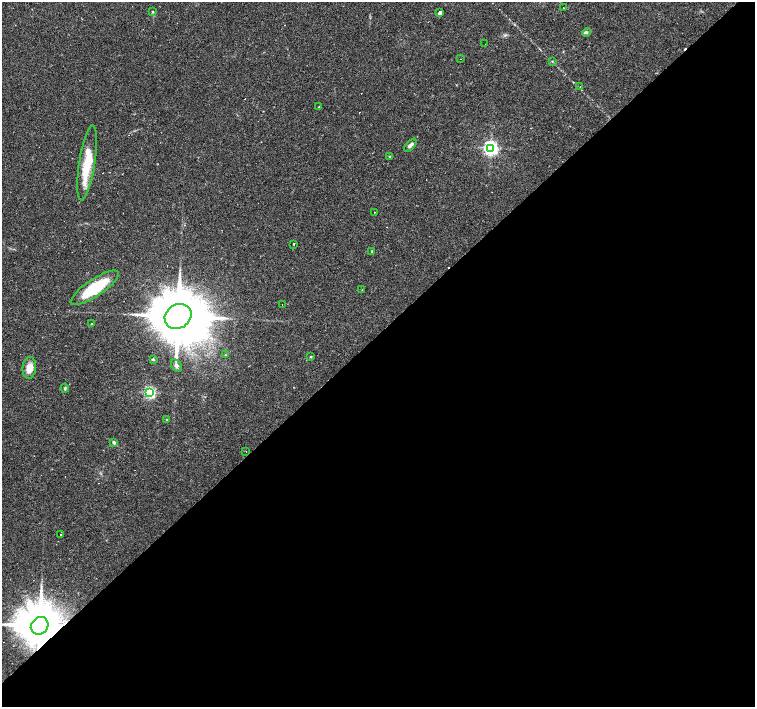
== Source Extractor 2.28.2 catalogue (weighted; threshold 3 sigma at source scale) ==
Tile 15 of 4 x 4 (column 3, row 4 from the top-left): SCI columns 3011-4515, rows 152-1561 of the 6021 x 6006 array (HDU 1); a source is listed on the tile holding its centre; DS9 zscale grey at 2 x 2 block average (1 PNG px = mean of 2 x 2 image px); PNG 757 x 709 px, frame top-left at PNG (2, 2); each listed source drawn as its Kron ellipse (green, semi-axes under 4 px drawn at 4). Shown black and unused: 53% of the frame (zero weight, under 2 of 3 exposures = <1% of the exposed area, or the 3 px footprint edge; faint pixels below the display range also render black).
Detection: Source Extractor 2.28.2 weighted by HDU 2 'WHT'; one run over the whole footprint, this tile lists its part. Background 0.0408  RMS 0.0037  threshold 0.0165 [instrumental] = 3 sigma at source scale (4.5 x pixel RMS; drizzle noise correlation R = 1.50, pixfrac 1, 0.0396/0.0396 arcsec/px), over >= 5 px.
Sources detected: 53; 20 cosmic-ray / hot-pixel residue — neither listed nor drawn; the other 33 listed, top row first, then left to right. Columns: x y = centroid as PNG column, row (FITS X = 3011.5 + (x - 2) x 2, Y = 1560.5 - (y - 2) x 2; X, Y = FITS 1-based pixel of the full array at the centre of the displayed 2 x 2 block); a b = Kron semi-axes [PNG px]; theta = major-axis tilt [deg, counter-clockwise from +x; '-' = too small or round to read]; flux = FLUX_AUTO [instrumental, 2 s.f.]
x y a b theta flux
563 8 2 2 - 0.39
153 12 3 2 - 0.68
440 13 4 3 - 2.5
586 33 4 3 - 1.4
485 44 2 2 - 0.47
460 59 2 2 - 1.7
552 61 3 2 - 0.46
580 87 2 2 - 0.6
319 107 2 2 - 0.47
410 145 8 3 46 3
491 148 4 4 - 290
390 157 3 3 - 1.5
87 163 38 8 81 30
375 212 2 2 - 1.1
294 244 2 2 - 0.83
372 251 3 2 - 0.54
95 288 28 8 34 40
362 290 2 2 - 0.47
282 305 2 2 - 0.34
178 316 14 11 32 8800
91 324 3 2 - 0.57
226 355 3 2 - 0.74
311 357 3 3 - 0.7
153 359 4 3 - 0.9
176 365 7 5 -59 2.4
29 368 11 7 85 9.4
65 388 4 3 - 1.2
150 392 3 3 - 150
167 420 3 2 - 0.83
114 443 4 3 - 1.9
246 451 2 2 - 0.25
61 535 2 2 - 1
40 626 9 8 - 5300
Overlapping masked pixels (flux is a lower limit): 1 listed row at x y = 40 626
Isophote crosses this tile's border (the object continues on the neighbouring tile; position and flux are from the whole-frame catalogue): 1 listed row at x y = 40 626
Diffuse or blended objects may show on this block-average render without a row.